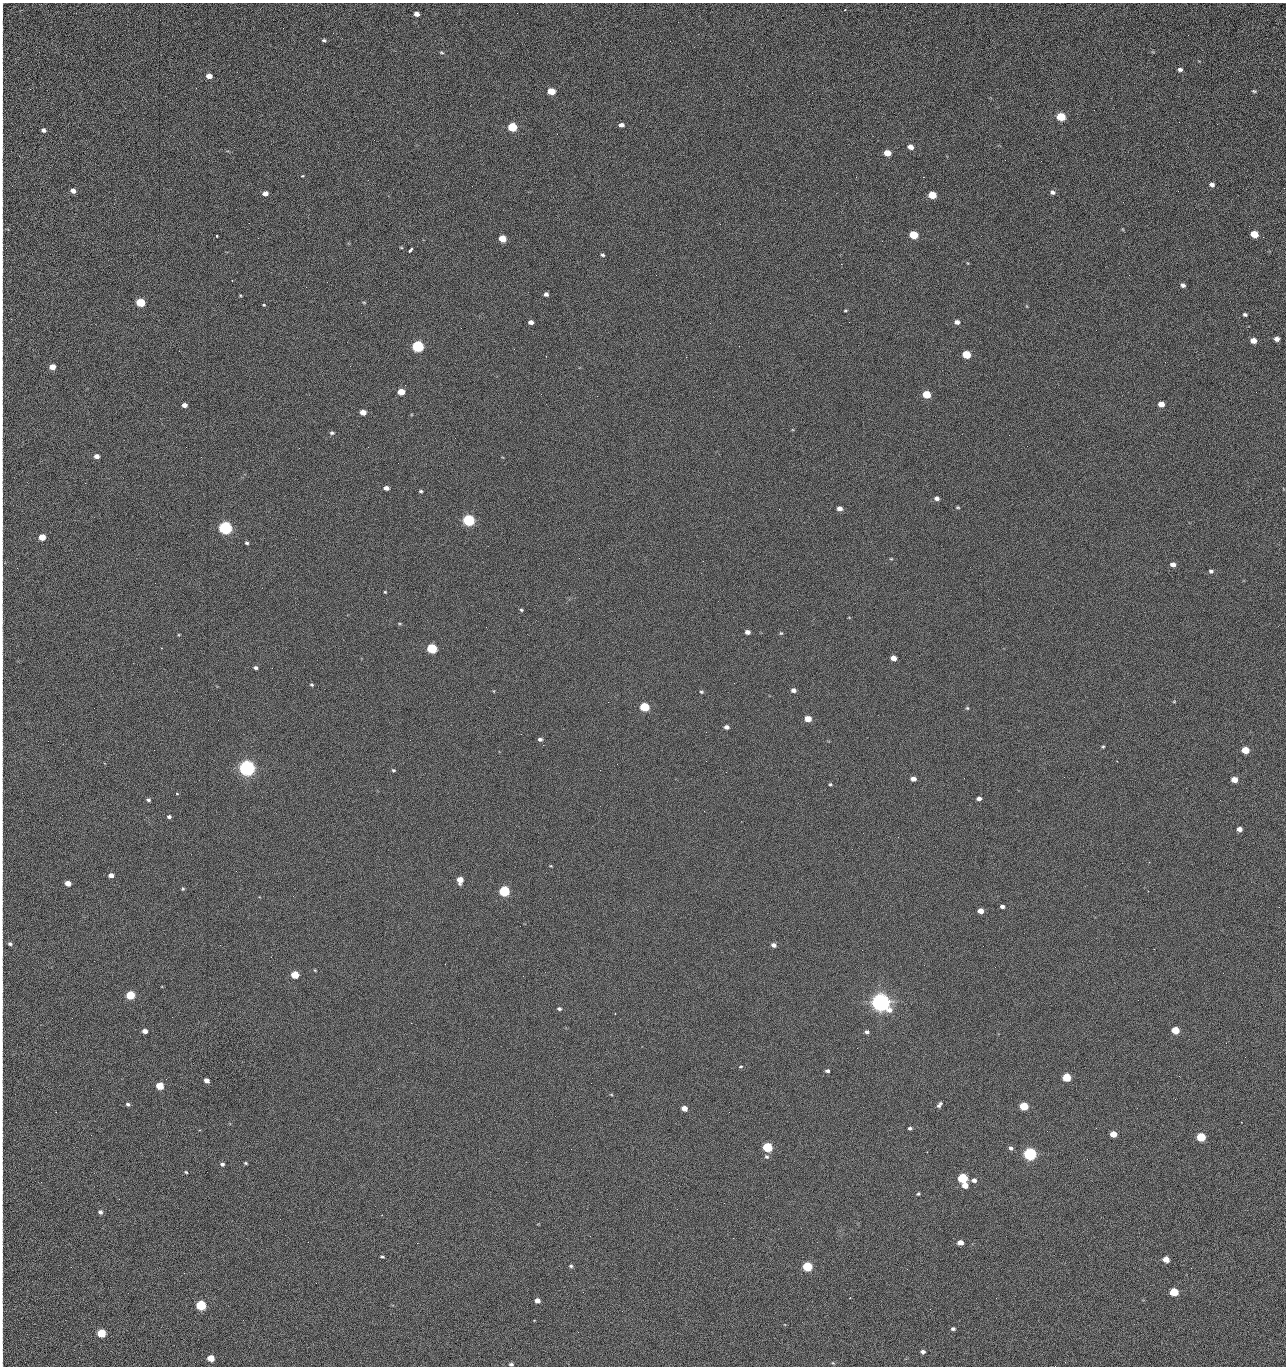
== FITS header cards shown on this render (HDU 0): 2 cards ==
NAXIS1  =                 1284 /fastest changing axis
NAXIS2  =                 1364 /next to fastest changing axis

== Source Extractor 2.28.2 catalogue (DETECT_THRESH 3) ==
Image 1284 x 1364 px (HDU 0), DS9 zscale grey, 1 PNG px = 1 image px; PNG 1288 x 1368 px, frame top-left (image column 1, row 1364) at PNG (2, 3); no overlay
Background 124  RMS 14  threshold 43.3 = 3 sigma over >= 5 px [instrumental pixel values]
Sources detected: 222; all 222 listed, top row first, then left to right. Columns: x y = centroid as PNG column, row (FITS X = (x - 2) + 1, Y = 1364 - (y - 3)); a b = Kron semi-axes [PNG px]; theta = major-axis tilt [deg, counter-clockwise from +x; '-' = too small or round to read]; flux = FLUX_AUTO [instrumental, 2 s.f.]
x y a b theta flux
416 14 5 4 - 5.0e+03
2 30 25 2 90 4.9e+03
1188 35 2 2 - 1.2e+03
324 40 5 3 - 1.6e+03
670 41 2 2 - 2.2e+03
2 51 17 2 90 3.3e+03
441 52 6 3 -9 1.2e+03
1180 70 6 4 -5 2.7e+03
2 75 17 2 90 2.8e+03
209 76 5 4 - 8.2e+03
2 91 9 2 90 1.8e+03
551 91 6 5 - 2.3e+04
1254 91 5 3 - 1.3e+03
1061 117 6 5 - 4.4e+04
1179 122 2 2 - 1.2e+03
621 125 5 4 - 3.5e+03
512 127 6 5 - 5.3e+04
43 130 5 4 - 2.8e+03
23 133 2 2 - 3.5e+02
2 140 29 2 90 5.5e+03
910 147 5 4 - 6.4e+03
887 153 5 5 - 1.6e+04
1005 160 2 2 - 1.3e+03
1041 161 2 2 - 1.8e+03
302 176 3 3 - 1.2e+03
856 177 2 2 - 2.5e+03
923 177 2 2 - 3.0e+04
2 179 13 2 90 2.4e+03
1212 185 6 5 - 3.6e+03
73 191 5 4 - 5.0e+03
1052 192 6 5 - 2.9e+03
265 193 5 4 - 6.0e+03
932 195 6 5 - 2.8e+04
785 200 2 2 - 6.5e+02
1123 202 3 2 - 9.8e+02
2 222 17 2 90 3.0e+03
1254 234 5 5 - 2.4e+04
913 235 6 5 - 4.1e+04
216 236 3 3 - 2.4e+03
1263 237 2 2 - 9.9e+02
502 239 5 5 - 2.0e+04
411 249 5 3 - 4.0e+03
602 255 5 4 - 1.5e+03
2 263 17 2 90 3.2e+03
967 263 5 3 - 8.4e+02
841 264 2 2 - 2.7e+04
656 275 2 2 - 1.7e+03
232 280 3 2 - 1.1e+03
1183 285 5 4 - 2.9e+03
306 287 2 2 - 7.1e+02
546 294 4 4 - 3.0e+03
240 295 4 3 - 9.4e+02
140 302 5 5 - 5.2e+04
364 302 5 3 - 1.0e+03
264 305 3 3 - 3.3e+03
845 310 4 3 - 1.0e+03
2 312 14 2 90 2.4e+03
1245 314 4 3 - 2.1e+03
531 322 5 4 - 4.8e+03
849 322 2 2 - 7.1e+02
957 322 6 5 - 4.0e+03
710 323 2 2 - 3.5e+03
1096 330 2 2 - 7.9e+02
1277 339 5 4 - 4.7e+03
1253 341 5 4 - 1.0e+04
418 346 6 5 - 1.6e+05
739 346 2 2 - 5.1e+02
966 354 5 5 - 3.9e+04
2 363 14 2 90 2.2e+03
350 366 2 2 - 2.5e+03
52 367 5 4 - 1.1e+04
401 392 5 4 - 1.9e+04
1256 392 2 2 - 1.5e+03
927 394 5 5 - 3.3e+04
1161 404 5 4 - 9.6e+03
184 405 4 4 - 4.9e+03
2 409 11 2 90 1.7e+03
363 412 5 4 - 9.4e+03
332 433 6 5 - 1.8e+03
1009 435 2 2 - 1.4e+03
186 447 2 2 - 2.8e+03
96 456 5 4 - 5.7e+03
2 478 9 2 90 1.5e+03
85 483 2 2 - 1.1e+03
386 488 5 4 - 4.9e+03
421 491 4 3 - 1.4e+03
937 498 5 4 - 3.5e+03
958 507 4 3 - 1.1e+03
779 509 2 2 - 5.7e+02
839 509 5 4 - 5.1e+03
469 520 6 5 - 1.9e+05
2 525 13 2 90 2.3e+03
225 528 6 5 - 3.2e+05
42 537 5 4 - 1.9e+04
247 543 4 4 - 1.7e+03
891 559 5 3 - 8.7e+02
1173 564 5 5 - 5.6e+03
17 568 2 2 - 4.0e+02
2 570 14 2 90 2.6e+03
1211 571 5 5 - 2.3e+03
385 592 3 3 - 8.7e+02
521 610 5 3 - 1.3e+03
399 624 6 3 -19 9.4e+02
747 632 5 4 - 4.9e+03
781 633 5 5 - 1.3e+03
432 648 6 5 - 9.0e+04
893 658 5 4 - 7.2e+03
2 662 30 2 90 5.3e+03
256 668 5 5 - 2.0e+03
311 685 4 4 - 1.3e+03
793 690 6 5 - 4.0e+03
494 691 5 3 - 7.2e+02
701 692 5 4 - 1.4e+03
1174 701 5 3 - 8.1e+02
644 707 5 5 - 6.5e+04
967 708 5 4 - 1.2e+03
808 719 5 4 - 1.5e+04
726 727 5 4 - 3.8e+03
540 739 5 4 - 2.6e+03
543 745 2 2 - 3.6e+03
1103 746 4 4 - 1.2e+03
1245 750 5 5 - 2.6e+04
706 761 2 2 - 2.4e+03
1117 761 3 2 - 7.3e+02
617 764 2 2 - 2.5e+03
247 768 6 5 - 7.1e+05
393 770 5 4 - 1.3e+03
726 772 2 2 - 2.6e+03
913 779 5 4 - 5.8e+03
1234 780 5 4 - 1.3e+04
830 784 4 4 - 1.3e+03
177 794 3 3 - 1.0e+03
979 799 4 4 - 3.7e+03
148 800 5 4 - 2.1e+03
2 809 10 2 90 1.7e+03
169 817 5 4 - 2.2e+03
1239 829 4 4 - 5.8e+03
551 866 4 3 - 9.0e+02
111 875 4 4 - 5.5e+03
460 880 6 5 - 1.3e+04
68 883 5 4 - 9.8e+03
183 889 5 4 - 1.1e+03
504 891 5 5 - 1.2e+05
1002 906 5 4 - 2.8e+03
980 911 5 4 - 9.4e+03
10 944 5 5 - 2.1e+03
773 945 5 4 - 3.8e+03
2 951 19 2 90 3.3e+03
315 970 3 2 - 8.2e+02
295 975 5 5 - 3.3e+04
523 976 2 2 - 2.2e+03
2 983 14 2 90 2.6e+03
130 995 5 5 - 5.3e+04
880 1002 7 6 - 1.1e+06
2 1004 19 2 90 3.2e+03
559 1009 5 4 - 2.0e+03
411 1023 2 2 - 5.6e+03
1175 1030 5 5 - 2.9e+04
145 1031 5 4 - 6.0e+03
867 1032 4 4 - 2.3e+03
857 1048 2 2 - 1.4e+03
1245 1057 2 2 - 1.8e+03
741 1066 3 3 - 7.1e+03
827 1071 5 4 - 2.1e+03
1179 1076 2 2 - 2.8e+03
1066 1077 5 5 - 4.7e+04
206 1080 5 4 - 5.5e+03
160 1086 5 5 - 3.1e+04
611 1094 5 3 - 9.2e+02
128 1104 5 4 - 2.1e+03
939 1105 8 4 52 2.7e+03
1024 1106 5 5 - 4.4e+04
684 1108 5 4 - 8.8e+03
729 1112 3 2 - 9.0e+02
2 1114 16 2 90 2.2e+03
910 1128 4 3 - 1.9e+03
1096 1128 2 2 - 4.8e+02
1113 1134 5 4 - 1.6e+04
91 1135 2 2 - 2.6e+03
1201 1137 5 5 - 5.8e+04
767 1147 5 5 - 7.8e+04
1011 1148 5 5 - 2.6e+03
571 1149 2 2 - 9.7e+02
927 1152 3 2 - 7.8e+02
1030 1154 6 5 - 2.8e+05
767 1157 6 5 - 1.9e+03
1087 1159 2 2 - 1.5e+03
246 1163 4 3 - 1.2e+03
222 1164 5 4 - 2.5e+03
2 1172 10 2 90 1.3e+03
186 1172 4 3 - 1.1e+03
963 1178 5 5 - 8.4e+04
974 1180 6 5 - 3.7e+03
965 1186 5 4 - 9.6e+03
918 1194 5 4 - 1.4e+03
100 1212 5 5 - 2.6e+03
280 1219 2 2 - 2.1e+03
2 1236 19 2 90 2.9e+03
308 1242 2 2 - 1.7e+03
960 1242 5 4 - 8.8e+03
417 1243 2 2 - 5.7e+03
382 1257 4 3 - 1.4e+03
1166 1259 5 4 - 1.3e+04
571 1266 5 4 - 1.8e+03
807 1266 5 5 - 8.0e+04
2 1284 10 2 90 1.7e+03
583 1292 2 2 - 4.6e+02
1174 1292 5 5 - 4.6e+04
996 1298 2 2 - 2.7e+03
537 1301 5 4 - 7.4e+03
201 1305 5 5 - 9.9e+04
622 1311 3 2 - 8.2e+02
2 1316 13 2 90 2.6e+03
953 1329 4 4 - 2.1e+03
578 1332 2 2 - 3.6e+03
101 1333 5 5 - 5.4e+04
923 1352 5 4 - 3.2e+03
2 1356 18 2 90 2.5e+03
211 1358 5 5 - 1.9e+04
833 1363 5 4 - 9.6e+02
511 1364 6 4 -14 1.9e+03
1055 1366 2 2 - 2.3e+03
At the frame edge (FLAGS 8, measured only in part): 27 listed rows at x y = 2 30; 2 51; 2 75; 2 91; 2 140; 2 179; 2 222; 2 263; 2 312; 2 363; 2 409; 2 478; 2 525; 2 570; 2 662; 2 809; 2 951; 2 983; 2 1004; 2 1114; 2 1172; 2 1236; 2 1284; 2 1316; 2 1356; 511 1364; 1055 1366

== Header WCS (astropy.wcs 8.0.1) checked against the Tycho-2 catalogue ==
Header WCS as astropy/WCSLIB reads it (CRVAL/CRPIX/CD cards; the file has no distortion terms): RA---TAN/DEC--TAN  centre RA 15:41:40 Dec +51:59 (235.42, +51.99 deg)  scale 1.26 arcsec/px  FOV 26.9' x 28.5'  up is +92 deg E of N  parity flipped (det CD > 0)
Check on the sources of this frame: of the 60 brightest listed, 10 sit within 2.0 arcsec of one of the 11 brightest Tycho-2 stars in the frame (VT <= 12.29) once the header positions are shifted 0.10 arcsec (0.08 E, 0.06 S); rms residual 0.96 arcsec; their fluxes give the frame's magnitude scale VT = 24.49 - 2.5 log10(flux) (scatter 0.23 mag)
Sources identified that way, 10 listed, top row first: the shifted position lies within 2.0 arcsec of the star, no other Tycho-2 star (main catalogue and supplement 1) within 4.0 arcsec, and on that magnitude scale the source's flux lands within +1.5 / -3 mag of the star's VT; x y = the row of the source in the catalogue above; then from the Tycho-2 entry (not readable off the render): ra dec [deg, ICRS J2000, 3 dp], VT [Tycho-2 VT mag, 2 dp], TYC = Tycho-2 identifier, HIP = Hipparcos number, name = IAU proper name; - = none
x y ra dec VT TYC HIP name
418 346 235.614 +52.064 11.61 3489-1132-1 - -
469 520 235.514 +52.049 11.19 3489-1407-1 - -
225 528 235.515 +52.133 11.12 3489-1380-1 - -
247 768 235.378 +52.130 9.31 3489-1322-1 76850 -
504 891 235.303 +52.042 11.52 3489-958-1 - -
880 1002 235.232 +51.912 9.59 3489-824-1 - -
1030 1154 235.143 +51.862 10.97 3489-1016-1 - -
963 1178 235.131 +51.886 12.29 3489-908-1 - -
807 1266 235.084 +51.941 11.45 3489-1346-1 - -
201 1305 235.075 +52.152 11.74 3489-912-1 - -